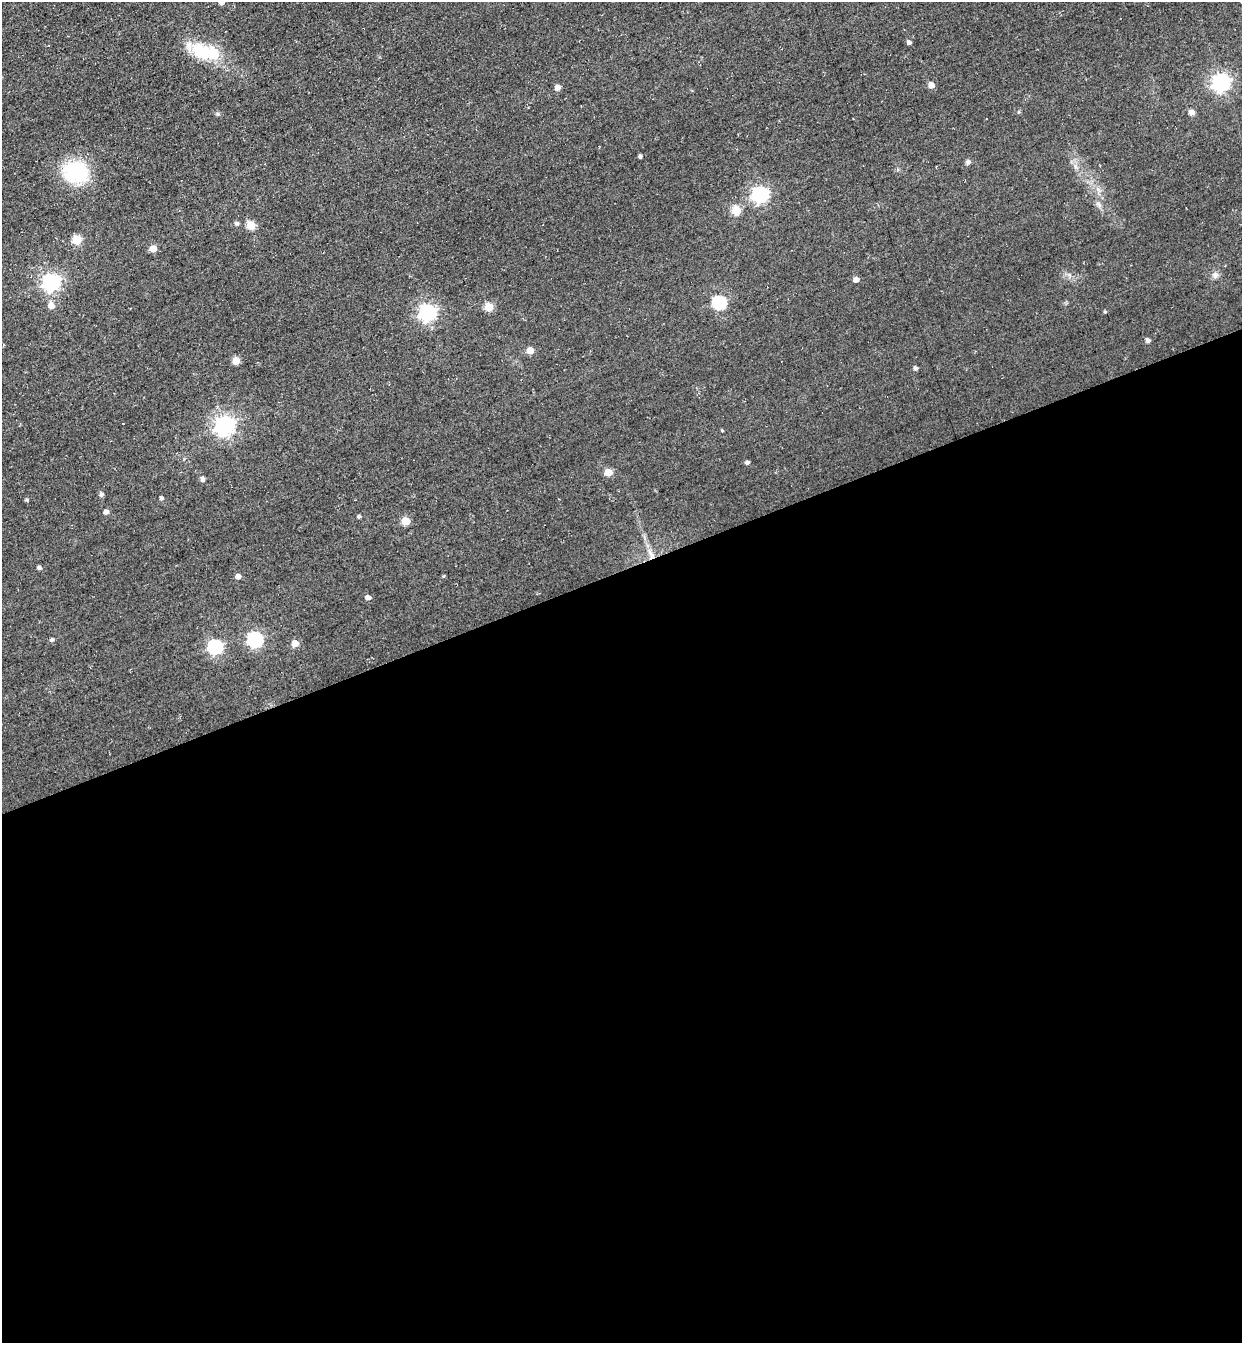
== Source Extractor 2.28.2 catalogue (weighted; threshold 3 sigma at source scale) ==
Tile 15 of 4 x 4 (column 3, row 4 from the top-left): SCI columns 2790-4029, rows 64-1404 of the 5451 x 5491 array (HDU 1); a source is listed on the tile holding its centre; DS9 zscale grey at full resolution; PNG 1244 x 1345 px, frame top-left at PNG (2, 2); no overlay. Shown black and unused: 58% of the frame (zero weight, under 3 of 4 exposures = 7% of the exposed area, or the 3 px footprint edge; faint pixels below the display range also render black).
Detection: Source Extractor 2.28.2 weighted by HDU 2 'WHT'; one run over the whole footprint, this tile lists its part. Background 0.0477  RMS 0.017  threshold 0.0769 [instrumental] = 3 sigma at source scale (4.5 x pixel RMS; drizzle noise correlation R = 1.50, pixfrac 1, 0.05/0.05 arcsec/px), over >= 5 px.
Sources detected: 51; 1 inside a brighter listed object's ellipse — not listed separately; the other 50 listed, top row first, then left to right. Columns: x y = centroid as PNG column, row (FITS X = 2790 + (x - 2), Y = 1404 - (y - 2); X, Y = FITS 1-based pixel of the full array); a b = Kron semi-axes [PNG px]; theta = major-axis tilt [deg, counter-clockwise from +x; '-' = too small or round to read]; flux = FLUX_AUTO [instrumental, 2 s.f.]
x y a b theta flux
221 2 5 5 - 7.9
909 42 5 5 - 5
204 51 39 16 -23 78
1221 83 7 7 - 650
931 85 5 5 - 13
557 88 5 5 - 9.9
1019 112 5 3 - 1.8
1191 112 5 5 - 11
218 114 6 4 -71 2.3
640 156 4 3 - 3.7
968 162 7 5 72 4.4
76 172 28 22 -10 110
760 194 7 7 - 480
736 210 5 5 - 55
236 224 5 5 - 4.4
251 225 5 5 - 50
77 240 5 5 - 61
153 248 5 5 - 22
1215 275 9 8 - 7.1
856 280 5 4 - 11
51 282 7 7 - 600
719 303 6 6 - 220
51 305 6 5 - 17
488 307 5 5 - 43
1105 312 4 3 - 2.1
427 313 7 7 - 550
1148 340 5 5 - 5.2
530 350 5 5 - 22
236 361 5 5 - 30
915 368 5 4 - 4.2
225 425 7 7 - 850
722 431 4 3 - 1.6
747 462 5 4 - 4.2
608 472 5 5 - 33
202 479 5 4 - 5.6
101 494 5 5 - 4.7
161 498 4 3 - 3.6
27 500 5 3 - 1.8
106 512 4 4 - 8.9
359 517 4 4 - 2.5
405 521 5 5 - 43
650 553 11 4 -61 7.4
39 568 5 4 - 4
238 576 5 5 - 7.8
443 576 5 3 - 1.6
367 597 5 4 - 8.4
52 640 5 4 - 4.1
255 640 7 6 - 350
295 643 5 5 - 19
215 647 7 6 - 290
Isophote crosses this tile's border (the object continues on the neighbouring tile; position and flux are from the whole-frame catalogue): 1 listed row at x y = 221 2